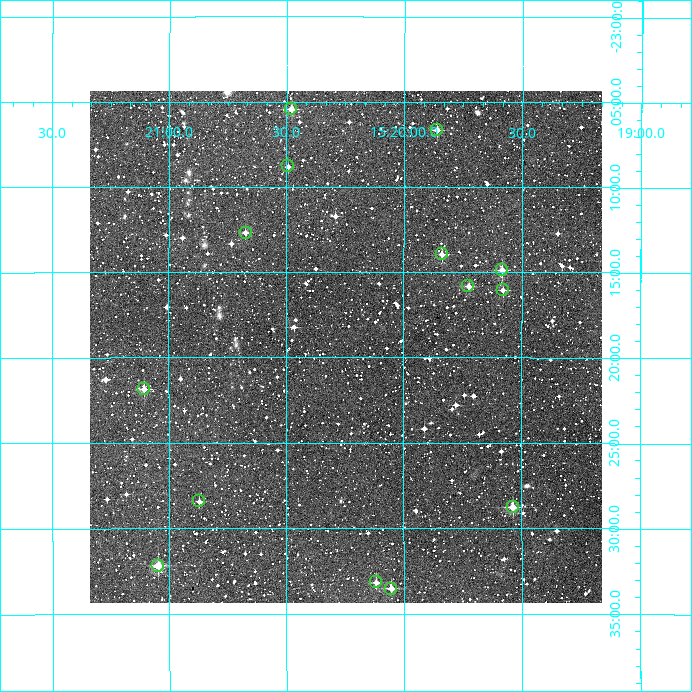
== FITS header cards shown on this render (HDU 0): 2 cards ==
NAXIS1  =                  512
NAXIS2  =                  512

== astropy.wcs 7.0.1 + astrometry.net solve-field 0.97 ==
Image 512 x 512 px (HDU 0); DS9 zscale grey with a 90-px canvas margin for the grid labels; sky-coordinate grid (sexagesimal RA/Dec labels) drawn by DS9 from the SOLVED WCS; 14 Tycho-2 reference stars matched to detected sources circled (green)
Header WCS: RA---TAN/DEC--TAN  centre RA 15:20:15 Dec -23:19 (230.06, -23.32 deg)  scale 3.52 arcsec/px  FOV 30.0' x 30.0'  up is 0 deg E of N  parity normal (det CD < 0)
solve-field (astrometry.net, Tycho-2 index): VERIFIED the header's WCS against the Tycho-2 star catalogue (verified at 2 index scales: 13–14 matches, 0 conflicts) and refined it, rather than solving blind
Solved WCS: RA---TAN-SIP/DEC--TAN-SIP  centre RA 15:20:15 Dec -23:19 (230.06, -23.32 deg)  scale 3.51 arcsec/px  FOV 30.0' x 30.0'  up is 0 deg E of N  parity normal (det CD < 0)
The solver's refit moves the header's centre by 2.7 arcsec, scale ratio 0.9988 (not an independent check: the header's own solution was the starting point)
Tycho-2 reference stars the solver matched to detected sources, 14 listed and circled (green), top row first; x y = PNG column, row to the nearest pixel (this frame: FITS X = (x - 90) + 1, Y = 512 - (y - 91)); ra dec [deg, ICRS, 3 dp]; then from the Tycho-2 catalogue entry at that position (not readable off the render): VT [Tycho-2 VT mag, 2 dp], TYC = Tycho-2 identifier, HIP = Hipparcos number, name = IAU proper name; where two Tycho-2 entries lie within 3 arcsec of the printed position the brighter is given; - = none
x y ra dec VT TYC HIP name
291 109 230.120 -23.090 11.06 6762-716-1 - -
437 130 229.965 -23.111 11.16 6762-669-1 - -
288 166 230.123 -23.147 12.28 6762-734-1 - -
246 233 230.167 -23.212 11.94 6762-632-1 - -
442 254 229.960 -23.233 11.10 6762-602-1 - -
502 270 229.896 -23.248 11.37 6762-379-1 - -
468 286 229.931 -23.264 11.15 6762-374-1 - -
503 290 229.895 -23.268 11.94 6762-372-1 - -
144 389 230.277 -23.364 11.12 6763-923-1 - -
199 501 230.218 -23.474 11.55 6762-1479-1 - -
513 507 229.884 -23.479 11.05 6762-1470-1 - -
158 566 230.262 -23.536 10.79 6763-1210-1 - -
376 582 230.029 -23.553 11.48 6762-1680-1 - -
391 589 230.013 -23.559 11.10 6762-1623-1 - -